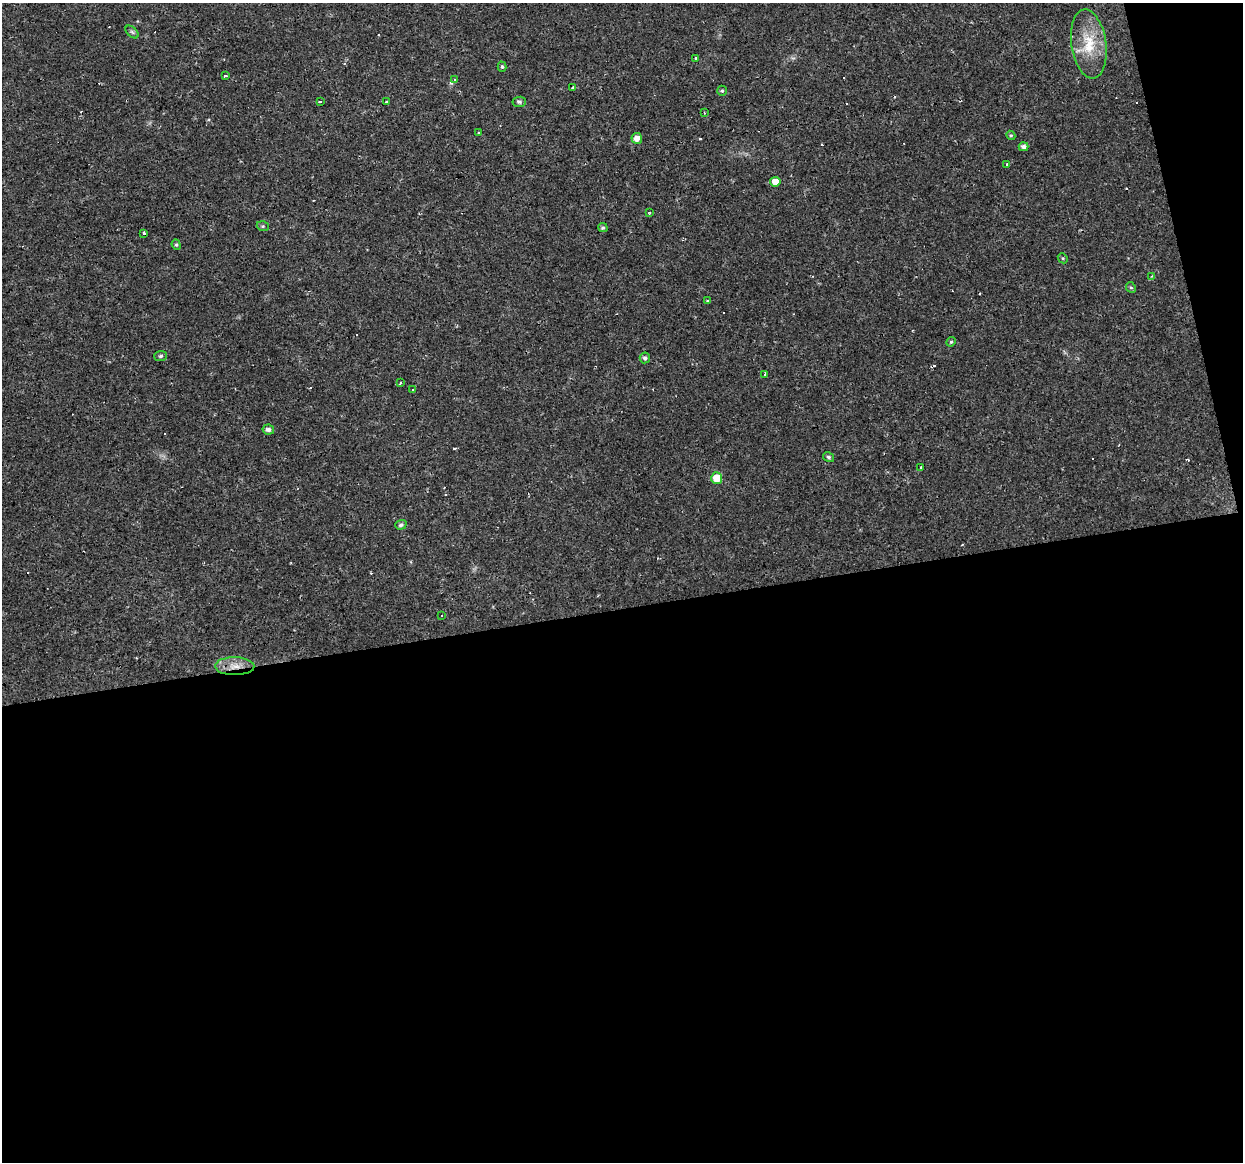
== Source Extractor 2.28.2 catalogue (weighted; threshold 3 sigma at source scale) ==
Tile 16 of 4 x 4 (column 4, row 4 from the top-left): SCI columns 3723-4963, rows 30-1189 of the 4963 x 4744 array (HDU 1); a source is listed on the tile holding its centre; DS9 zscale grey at full resolution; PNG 1245 x 1164 px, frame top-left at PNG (2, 3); each listed source drawn as its Kron ellipse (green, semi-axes under 4 px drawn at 4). Shown black and unused: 50% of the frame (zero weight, under 2 of 3 exposures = <1% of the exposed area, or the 3 px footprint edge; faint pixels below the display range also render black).
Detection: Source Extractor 2.28.2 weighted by HDU 2 'WHT'; one run over the whole footprint, this tile lists its part. Background 0.0216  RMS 0.0031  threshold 0.0137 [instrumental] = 3 sigma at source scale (4.5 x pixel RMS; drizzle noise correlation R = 1.50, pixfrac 1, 0.0396/0.0396 arcsec/px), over >= 5 px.
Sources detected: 59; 19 cosmic-ray / hot-pixel residue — neither listed nor drawn; the other 40 listed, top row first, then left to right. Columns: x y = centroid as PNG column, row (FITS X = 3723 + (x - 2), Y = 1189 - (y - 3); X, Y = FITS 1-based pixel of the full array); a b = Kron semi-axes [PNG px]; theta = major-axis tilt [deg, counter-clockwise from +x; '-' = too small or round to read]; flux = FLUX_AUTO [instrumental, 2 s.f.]
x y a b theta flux
132 32 8 4 -45 0.54
1089 44 35 17 -82 10
696 58 3 2 - 0.24
502 67 5 4 - 0.45
225 76 4 2 - 0.34
454 79 4 3 - 0.48
573 88 3 3 - 0.5
722 91 5 4 - 0.43
387 101 3 2 - 0.44
320 102 3 3 - 0.9
519 102 7 5 9 0.6
704 113 3 2 - 0.29
479 132 3 3 - 0.57
1011 135 5 4 - 0.4
637 138 5 5 - 2.3
1023 147 5 4 - 1
1007 165 3 3 - 0.65
775 182 5 5 - 3.2
650 212 3 3 - 0.57
263 226 6 5 - 0.47
603 228 5 4 - 0.52
144 234 3 3 - 1.8
176 245 5 4 - 0.45
1063 258 5 4 - 0.41
1152 276 4 2 - 0.24
1131 287 5 4 - 0.55
708 301 3 2 - 0.53
951 342 5 4 - 0.43
161 356 6 5 - 0.56
645 358 5 5 - 0.84
765 375 3 3 - 0.85
401 382 4 2 - 0.36
412 389 3 3 - 0.48
268 429 6 5 - 1
828 457 6 4 -31 0.65
921 467 3 2 - 0.39
717 478 6 5 - 5.6
401 525 6 4 17 0.75
441 615 3 3 - 0.65
235 666 19 9 0 4
Overlapping masked pixels (flux is a lower limit): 1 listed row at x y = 235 666